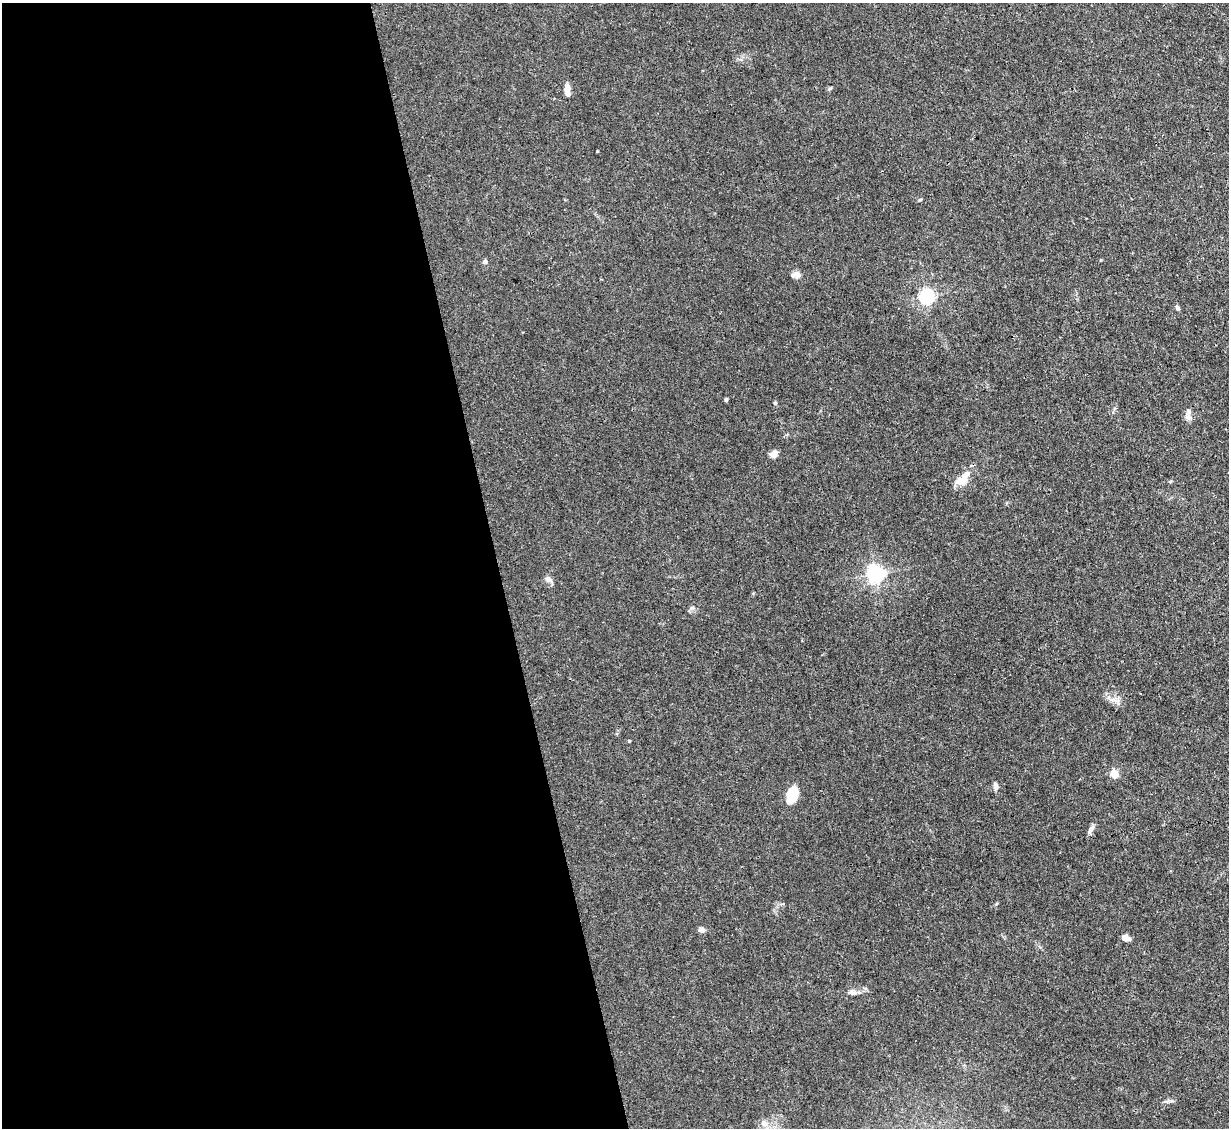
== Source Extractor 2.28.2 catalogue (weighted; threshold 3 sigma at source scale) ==
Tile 9 of 4 x 4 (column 1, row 3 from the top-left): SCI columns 1-1227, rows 1375-2500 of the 4909 x 4883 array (HDU 1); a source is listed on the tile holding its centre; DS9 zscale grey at full resolution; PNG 1231 x 1130 px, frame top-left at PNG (2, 3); no overlay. Shown black and unused: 40% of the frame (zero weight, under 3 of 4 exposures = <1% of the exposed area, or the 3 px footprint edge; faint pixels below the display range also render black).
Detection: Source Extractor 2.28.2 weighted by HDU 2 'WHT'; one run over the whole footprint, this tile lists its part. Background 0.0355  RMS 0.003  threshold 0.0133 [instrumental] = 3 sigma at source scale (4.5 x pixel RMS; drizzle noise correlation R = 1.50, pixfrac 1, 0.05/0.05 arcsec/px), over >= 5 px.
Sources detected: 27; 1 inside a brighter object's white glare — not listed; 1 inside a brighter listed object's ellipse — not listed separately; the other 25 listed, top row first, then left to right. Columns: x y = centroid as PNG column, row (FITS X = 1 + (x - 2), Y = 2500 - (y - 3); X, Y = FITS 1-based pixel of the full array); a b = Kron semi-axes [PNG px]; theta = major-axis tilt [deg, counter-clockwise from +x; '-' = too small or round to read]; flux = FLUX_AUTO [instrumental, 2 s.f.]
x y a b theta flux
567 87 11 7 -81 1.3
829 89 7 4 33 0.42
920 200 6 3 20 0.28
485 262 5 5 - 1.1
796 274 12 8 5 1.4
927 296 6 6 - 78
1177 308 6 5 - 0.65
726 400 4 3 - 0.58
775 403 4 4 - 0.31
1188 417 8 7 - 1.2
774 454 8 7 - 2.1
963 479 23 12 43 3.7
1170 481 5 3 - 0.3
875 574 6 6 - 110
548 579 10 7 -31 1.1
1113 700 11 4 -22 1.2
629 741 3 3 - 0.27
1114 774 5 5 - 11
995 786 11 5 -78 0.97
794 797 18 11 38 3.8
1090 830 12 5 63 1.1
701 930 6 5 - 1.4
1125 938 6 5 - 2.9
851 992 10 7 0 1.2
764 1123 10 9 - 1.8
Isophote crosses this tile's border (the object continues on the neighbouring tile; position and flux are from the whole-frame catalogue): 1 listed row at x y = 764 1123